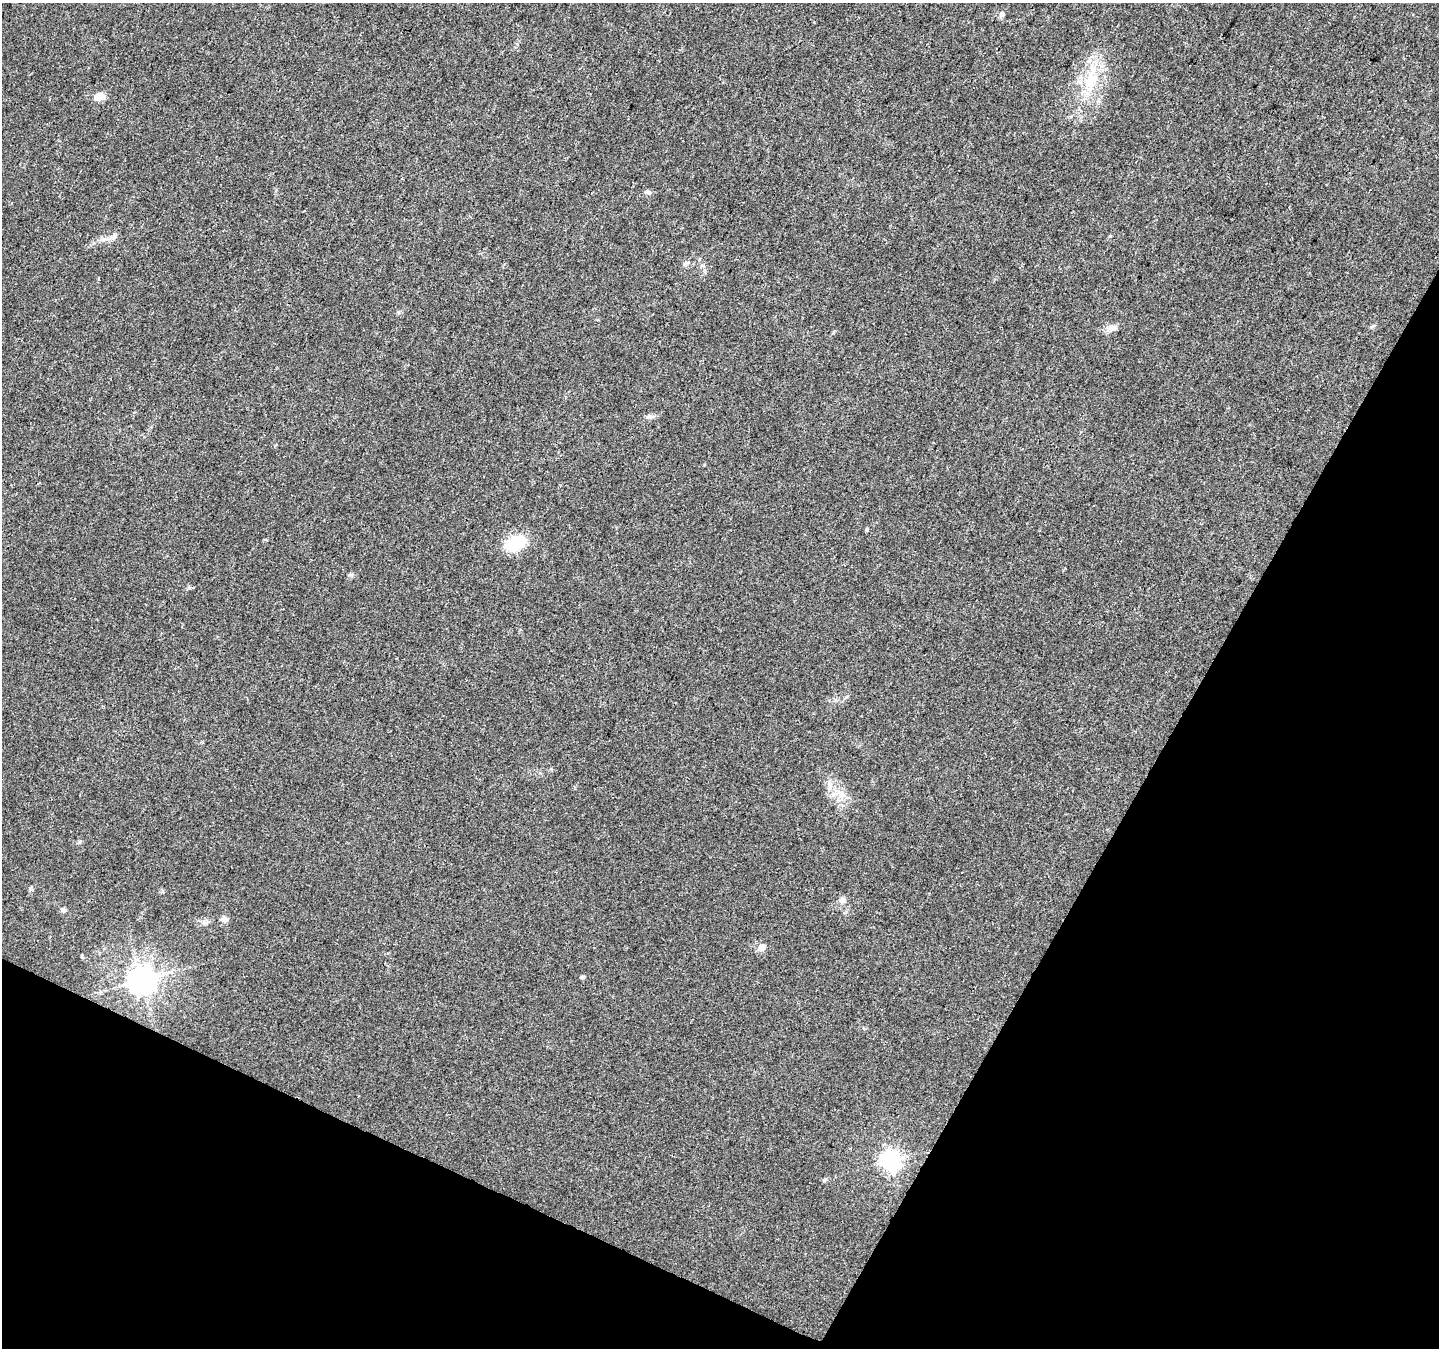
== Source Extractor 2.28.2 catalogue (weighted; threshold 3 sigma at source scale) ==
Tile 15 of 4 x 4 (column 3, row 4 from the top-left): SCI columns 2882-4318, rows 268-1613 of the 5754 x 5853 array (HDU 1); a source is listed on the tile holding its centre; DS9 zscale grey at full resolution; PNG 1441 x 1350 px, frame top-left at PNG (2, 3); no overlay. Shown black and unused: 26% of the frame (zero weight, under 3 of 4 exposures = <1% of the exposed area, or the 3 px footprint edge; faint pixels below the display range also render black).
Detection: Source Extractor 2.28.2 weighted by HDU 2 'WHT'; one run over the whole footprint, this tile lists its part. Background 0.0217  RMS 0.0038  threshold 0.0172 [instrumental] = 3 sigma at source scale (4.5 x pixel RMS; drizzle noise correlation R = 1.50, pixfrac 1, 0.0396/0.0396 arcsec/px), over >= 5 px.
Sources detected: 22; all 22 listed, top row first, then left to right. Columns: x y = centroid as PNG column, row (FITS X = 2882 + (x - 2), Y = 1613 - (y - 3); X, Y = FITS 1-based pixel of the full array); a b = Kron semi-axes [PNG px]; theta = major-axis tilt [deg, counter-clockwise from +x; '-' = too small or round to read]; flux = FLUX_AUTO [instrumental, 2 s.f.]
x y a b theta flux
1002 15 8 6 76 1.2
1090 80 27 14 78 12
98 97 15 10 23 3.2
648 192 7 6 - 0.9
103 239 8 6 7 1.4
1114 328 7 6 - 1.2
649 417 13 5 4 1.3
867 530 5 4 - 0.47
515 543 27 16 30 12
350 575 6 4 18 0.58
830 787 7 6 - 1.4
841 794 11 10 - 3.3
79 842 6 3 71 0.48
30 889 7 4 73 0.59
842 900 8 8 - 1.6
63 910 8 5 -37 0.92
225 919 10 7 -18 1.4
762 947 11 9 13 2.1
582 977 5 5 - 0.56
142 980 9 8 - 510
891 1160 8 7 - 200
824 1180 6 4 72 0.5